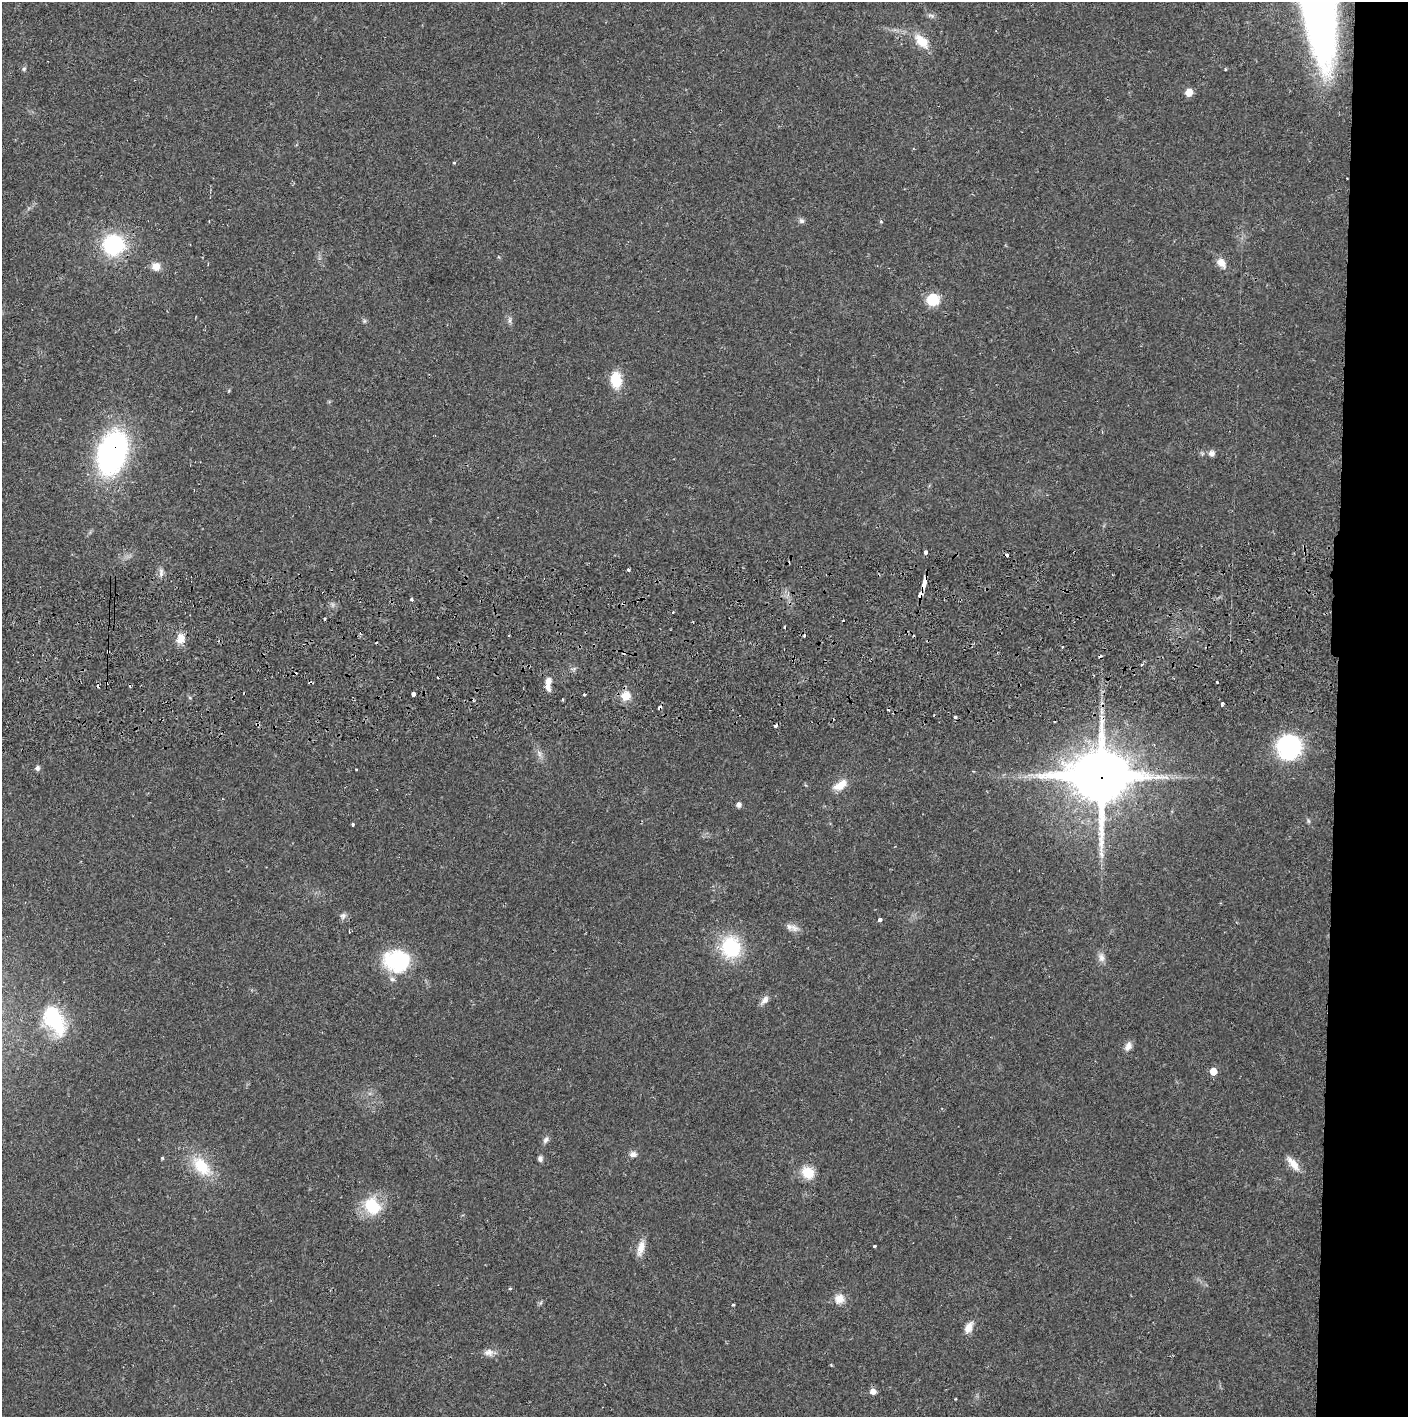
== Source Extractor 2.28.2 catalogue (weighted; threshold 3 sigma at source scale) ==
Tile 6 of 3 x 3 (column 3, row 2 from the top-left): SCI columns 2816-4221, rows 1472-2886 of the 4228 x 4361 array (HDU 1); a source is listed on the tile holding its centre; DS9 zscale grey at full resolution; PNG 1410 x 1419 px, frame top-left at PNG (2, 2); no overlay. Shown black and unused: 5% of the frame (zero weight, under 2 of 3 exposures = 3% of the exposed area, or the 3 px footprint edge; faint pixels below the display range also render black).
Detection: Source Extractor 2.28.2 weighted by HDU 2 'WHT'; one run over the whole footprint, this tile lists its part. Background 0.0212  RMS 0.0035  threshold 0.0156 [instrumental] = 3 sigma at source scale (4.5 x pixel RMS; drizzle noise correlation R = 1.50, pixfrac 1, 0.05/0.05 arcsec/px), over >= 5 px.
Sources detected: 89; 14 cosmic-ray / hot-pixel residue — not listed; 1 inside a brighter listed object's ellipse — not listed separately; the other 74 listed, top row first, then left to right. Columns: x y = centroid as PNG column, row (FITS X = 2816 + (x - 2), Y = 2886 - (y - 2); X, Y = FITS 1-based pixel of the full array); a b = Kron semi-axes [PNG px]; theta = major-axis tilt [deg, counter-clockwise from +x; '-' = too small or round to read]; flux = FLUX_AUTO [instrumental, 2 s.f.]
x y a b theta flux
931 16 11 5 -12 0.93
921 41 22 12 -44 6.3
24 69 6 5 - 0.54
1189 92 6 6 - 4.4
454 163 3 3 - 0.45
801 221 8 7 - 0.98
881 221 4 4 - 0.44
113 245 24 23 - 26
1221 263 14 9 -51 2.9
156 266 10 10 - 2.9
932 300 13 13 - 8
510 320 10 4 90 0.89
364 321 6 5 - 0.57
616 380 16 10 -86 9.6
112 453 38 23 73 91
1212 453 8 7 - 1.4
925 552 4 3 - 11
628 570 3 3 - 0.69
161 572 12 6 -90 1.4
924 584 10 3 84 10
920 594 6 4 58 2.6
412 600 4 3 - 0.64
673 612 3 2 - 0.3
785 627 3 2 - 0.78
804 636 3 2 - 1.6
180 639 12 9 71 4
108 651 3 3 - 0.95
1142 664 5 3 - 0.69
548 681 9 7 69 2.1
1217 682 3 3 - 0.81
413 694 4 3 - 2.5
585 694 3 3 - 0.59
626 696 11 10 - 4.8
563 699 4 3 - 0.37
1222 704 4 3 - 1.7
660 708 4 4 - 1.1
955 717 3 3 - 1.9
776 725 4 3 - 2.5
1289 746 20 19 - 44
539 754 10 5 -69 1.3
37 768 6 6 - 0.95
1101 776 22 19 -2 1800
840 785 20 10 32 4.3
739 805 5 4 - 1.4
1309 821 6 4 -70 0.49
353 824 4 3 - 2.4
343 916 9 7 68 1.1
880 920 4 3 - 1.8
794 928 15 8 -27 2.3
349 931 4 2 - 0.31
731 947 23 20 -75 22
1101 957 13 8 -79 2
396 961 31 25 -10 23
765 1000 12 7 47 1.9
54 1020 37 20 -59 22
1128 1046 12 8 64 1.9
1213 1071 6 5 - 4.4
546 1140 9 6 47 1.2
633 1154 9 7 1 1.5
162 1158 4 4 - 0.38
540 1159 7 5 -88 1.1
1293 1164 22 8 -50 3.7
201 1166 30 16 -50 12
808 1173 12 10 -40 8
372 1206 23 18 -50 12
874 1246 3 2 - 0.5
641 1248 21 8 76 3.5
510 1289 5 3 - 0.37
839 1299 14 12 47 3.3
733 1305 3 2 - 1
969 1327 15 8 63 3
488 1352 13 9 -2 2.2
873 1392 6 6 - 2.3
956 1399 3 2 - 0.28
Overlapping masked pixels (flux is a lower limit): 7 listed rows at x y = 112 453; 924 584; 920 594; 108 651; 660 708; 776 725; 1101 776
Isophote crosses this tile's border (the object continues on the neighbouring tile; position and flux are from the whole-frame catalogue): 1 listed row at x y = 54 1020